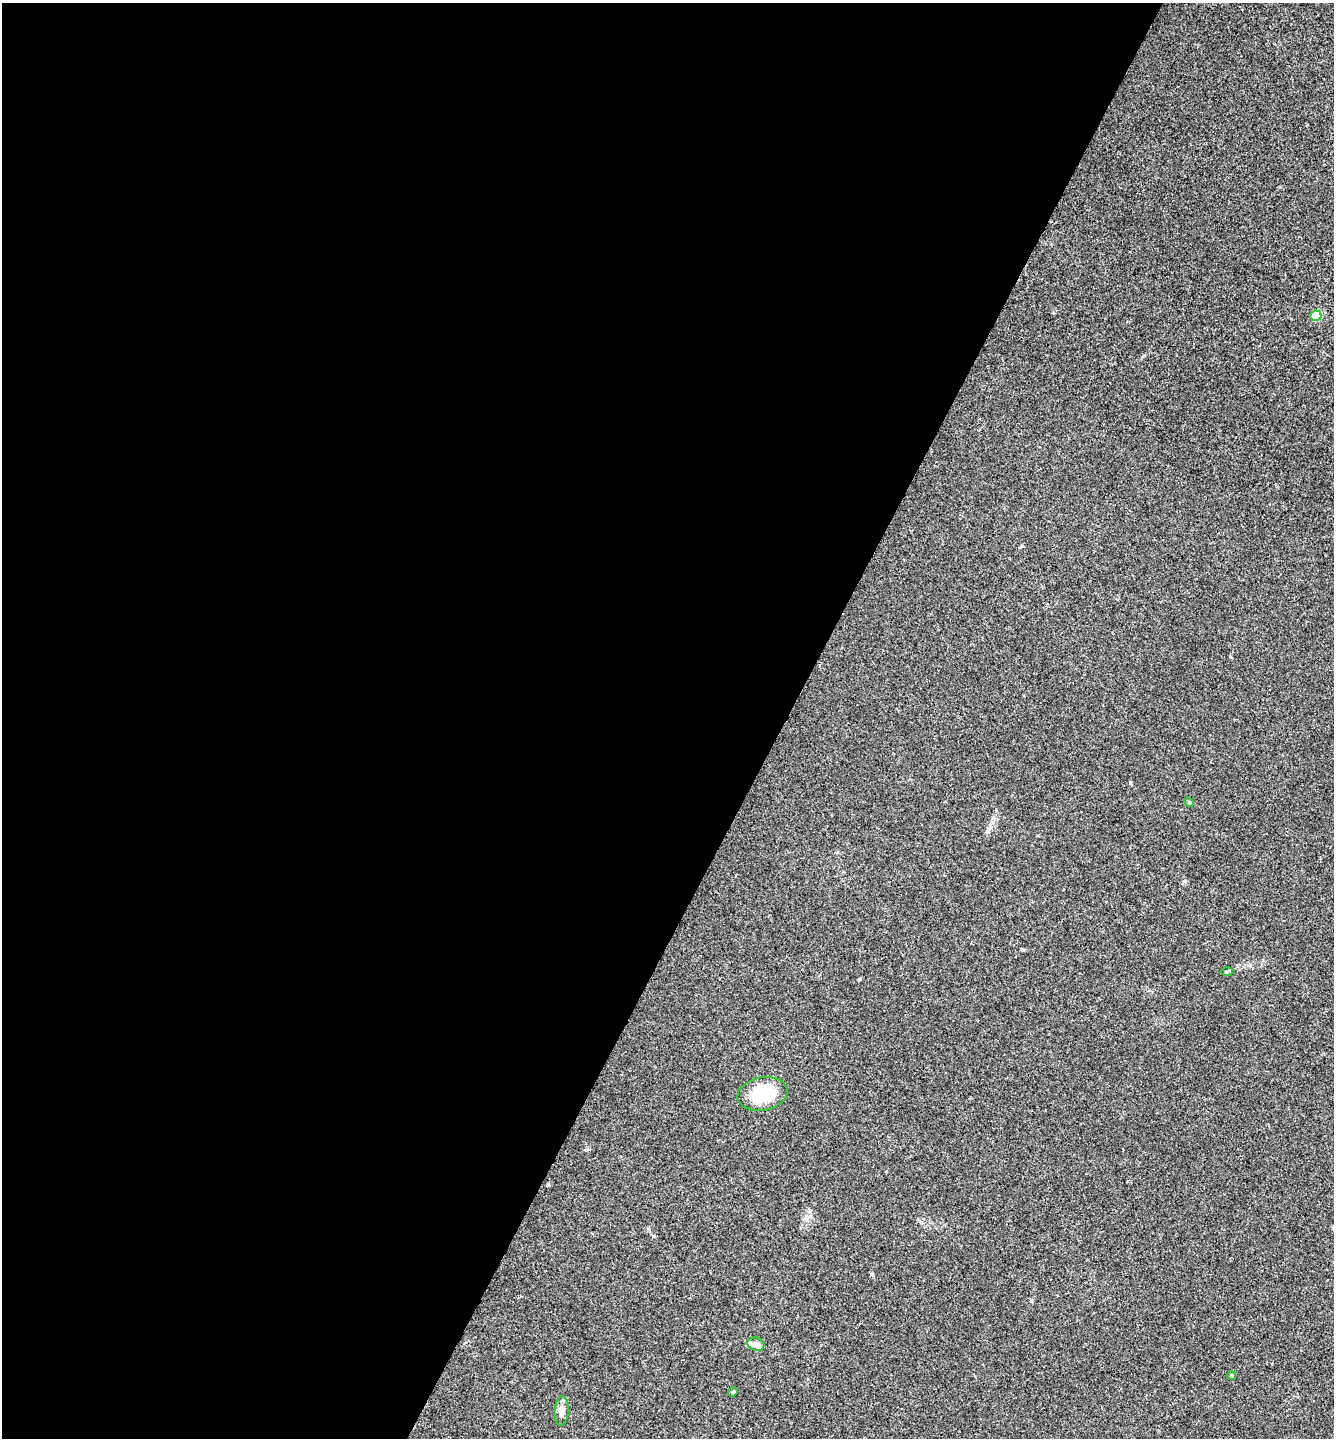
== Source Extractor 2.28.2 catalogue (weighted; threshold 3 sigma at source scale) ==
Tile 5 of 4 x 4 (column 1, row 2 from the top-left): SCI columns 148-1479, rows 2878-4313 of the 5761 x 5752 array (HDU 1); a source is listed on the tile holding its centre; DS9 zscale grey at full resolution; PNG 1336 x 1440 px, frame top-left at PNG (2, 3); each listed source drawn as its Kron ellipse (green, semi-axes under 4 px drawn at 4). Shown black and unused: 59% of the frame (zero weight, under 3 of 4 exposures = <1% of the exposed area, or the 3 px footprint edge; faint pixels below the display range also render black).
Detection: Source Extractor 2.28.2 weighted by HDU 2 'WHT'; one run over the whole footprint, this tile lists its part. Background 0.0243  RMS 0.0045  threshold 0.0201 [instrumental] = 3 sigma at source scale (4.5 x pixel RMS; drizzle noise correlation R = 1.50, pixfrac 1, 0.05/0.05 arcsec/px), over >= 5 px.
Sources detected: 8; all 8 listed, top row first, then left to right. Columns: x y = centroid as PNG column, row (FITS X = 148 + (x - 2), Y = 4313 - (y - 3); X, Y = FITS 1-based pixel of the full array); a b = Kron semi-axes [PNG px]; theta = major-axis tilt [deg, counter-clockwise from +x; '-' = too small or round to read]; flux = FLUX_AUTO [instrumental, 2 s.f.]
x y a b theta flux
1316 316 5 5 - 22
1189 802 5 4 - 0.53
1227 971 6 4 3 0.57
762 1094 25 16 11 19
756 1344 9 6 -19 1.7
1232 1376 5 4 - 0.7
733 1392 5 4 - 0.58
562 1411 15 7 86 3.2